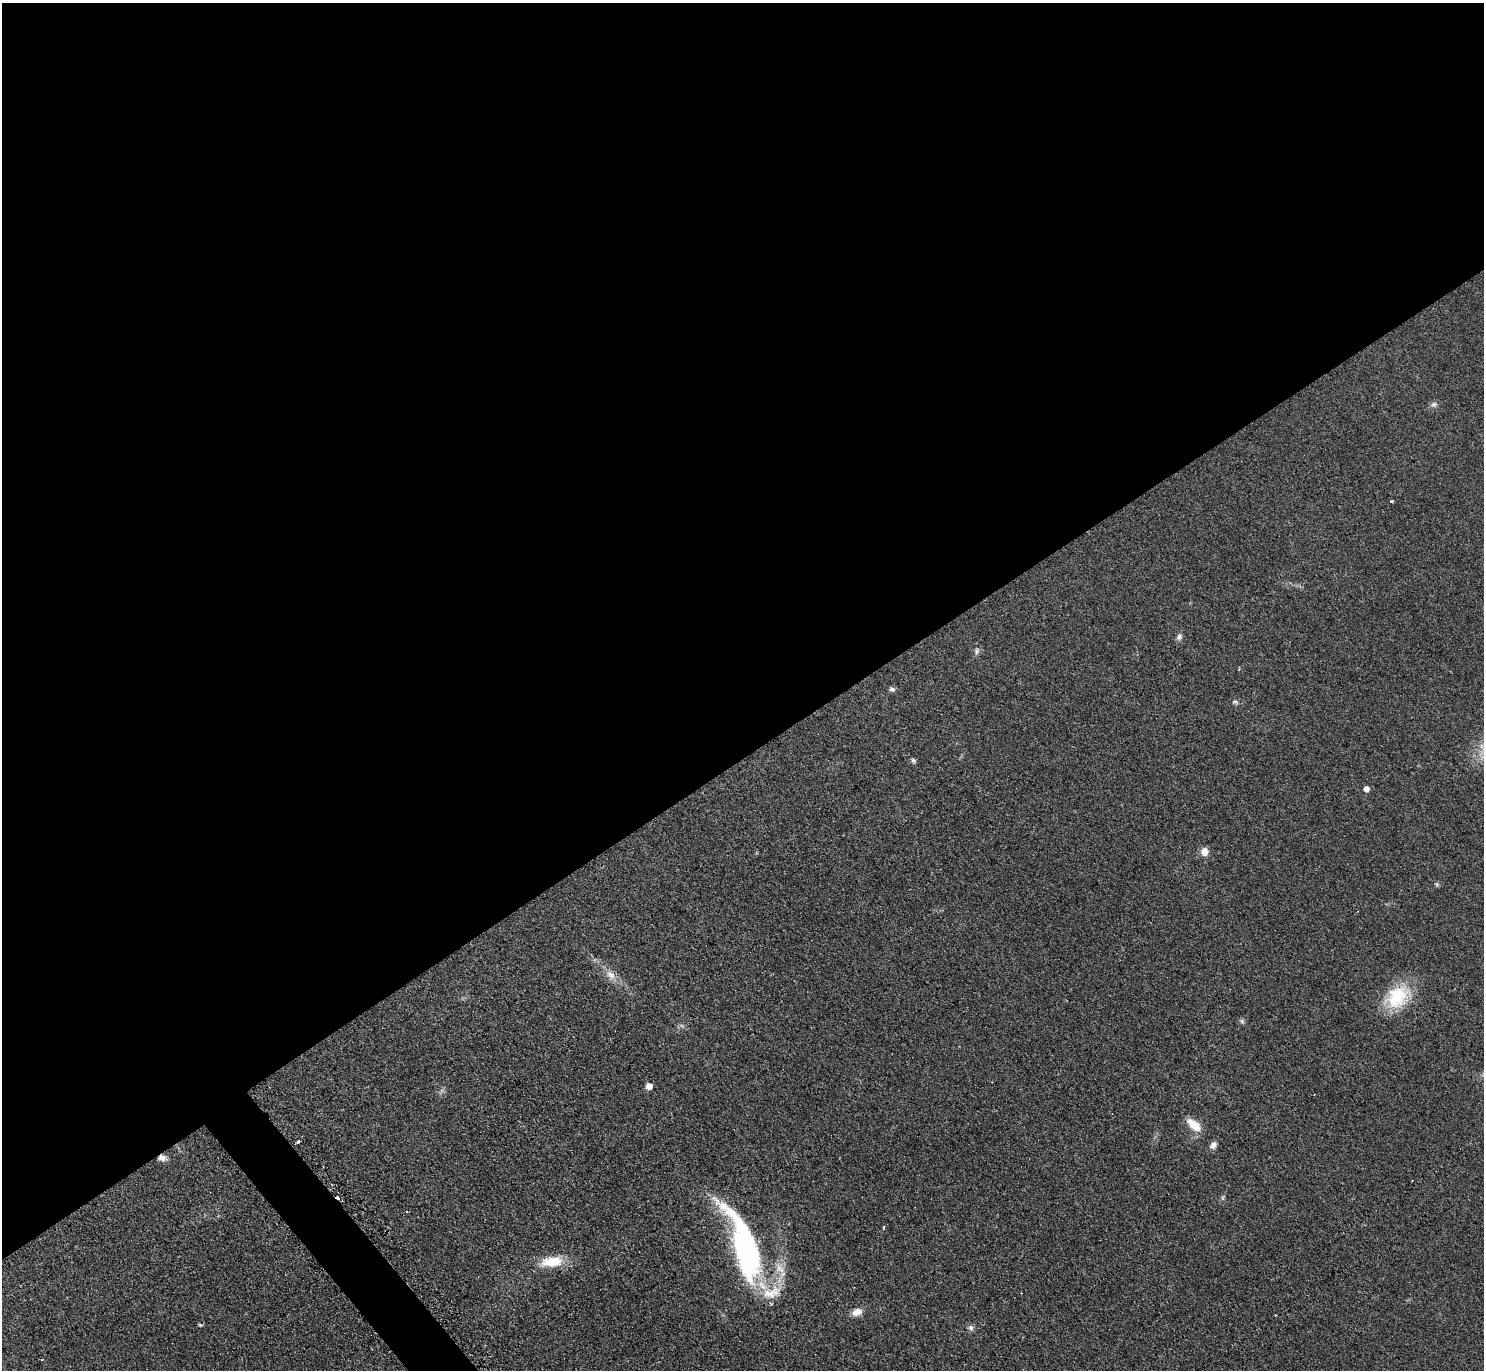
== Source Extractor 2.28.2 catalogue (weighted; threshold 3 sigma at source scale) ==
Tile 2 of 4 x 4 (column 2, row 1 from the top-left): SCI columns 1489-2970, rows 4265-5632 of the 5951 x 5939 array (HDU 1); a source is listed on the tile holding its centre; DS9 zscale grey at full resolution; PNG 1486 x 1372 px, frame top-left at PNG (2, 3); no overlay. Shown black and unused: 56% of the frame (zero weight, under 2 of 3 exposures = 2% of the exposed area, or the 3 px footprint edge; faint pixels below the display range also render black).
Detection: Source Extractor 2.28.2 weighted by HDU 2 'WHT'; one run over the whole footprint, this tile lists its part. Background 0.14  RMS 0.013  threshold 0.0567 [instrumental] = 3 sigma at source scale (4.5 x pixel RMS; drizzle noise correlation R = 1.50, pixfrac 1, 0.05/0.05 arcsec/px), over >= 5 px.
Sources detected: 32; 2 inside a brighter object's white glare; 3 cosmic-ray / hot-pixel residue — not listed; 3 inside a brighter listed object's ellipse — not listed separately; the other 24 listed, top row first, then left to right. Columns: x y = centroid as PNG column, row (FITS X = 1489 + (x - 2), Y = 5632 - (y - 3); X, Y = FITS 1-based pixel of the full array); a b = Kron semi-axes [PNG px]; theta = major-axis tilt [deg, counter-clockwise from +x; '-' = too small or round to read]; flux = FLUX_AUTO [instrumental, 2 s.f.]
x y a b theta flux
1434 404 9 7 12 3.8
1391 501 3 3 - 2.3
1179 637 8 7 - 4.5
977 651 9 6 82 3.7
892 689 8 6 -30 3.4
1235 702 9 5 -15 2.7
913 760 6 5 - 2.5
1366 789 5 5 - 9.7
1204 852 9 8 - 9.6
611 975 15 9 -35 11
1397 997 35 25 41 61
1242 1021 7 5 -48 2.5
649 1086 5 5 - 13
1194 1125 20 10 -40 19
298 1142 3 3 - 3.6
1213 1145 10 8 57 5.5
162 1158 10 8 -15 7
1222 1198 7 4 72 1.9
745 1251 71 25 -64 180
552 1262 27 12 7 34
857 1312 13 8 20 10
1275 1315 3 2 - 1.3
200 1325 6 3 -43 1.4
971 1328 6 6 - 3.6
Overlapping masked pixels (flux is a lower limit): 1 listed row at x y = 162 1158